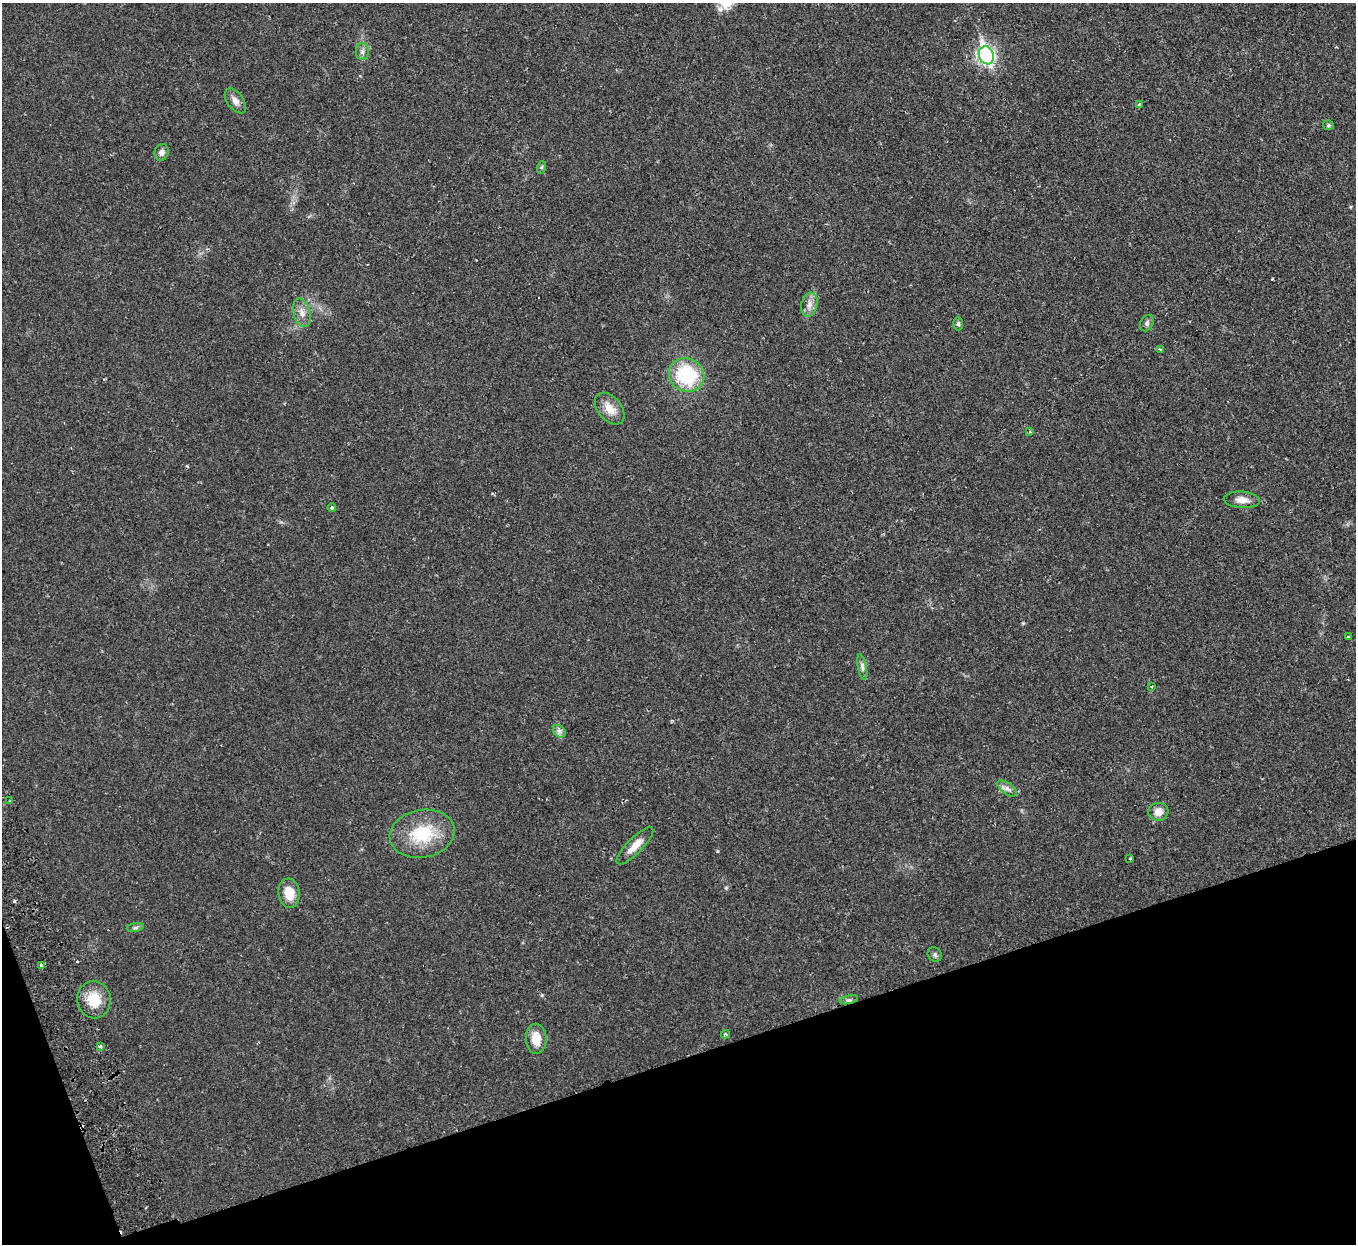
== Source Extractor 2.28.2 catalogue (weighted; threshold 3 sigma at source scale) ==
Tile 14 of 4 x 4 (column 2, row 4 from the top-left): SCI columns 1410-2763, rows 180-1421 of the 5528 x 5451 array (HDU 1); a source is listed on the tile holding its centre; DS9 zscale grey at full resolution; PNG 1358 x 1246 px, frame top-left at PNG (2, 3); each listed source drawn as its Kron ellipse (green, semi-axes under 4 px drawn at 4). Shown black and unused: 16% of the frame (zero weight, under 2 of 3 exposures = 3% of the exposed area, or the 3 px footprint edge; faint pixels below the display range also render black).
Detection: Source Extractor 2.28.2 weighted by HDU 2 'WHT'; one run over the whole footprint, this tile lists its part. Background 0.0237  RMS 0.0042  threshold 0.0188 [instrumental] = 3 sigma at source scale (4.5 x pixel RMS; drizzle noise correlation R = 1.50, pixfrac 1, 0.05/0.05 arcsec/px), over >= 5 px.
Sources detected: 38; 2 cosmic-ray / hot-pixel residue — neither listed nor drawn; the other 36 listed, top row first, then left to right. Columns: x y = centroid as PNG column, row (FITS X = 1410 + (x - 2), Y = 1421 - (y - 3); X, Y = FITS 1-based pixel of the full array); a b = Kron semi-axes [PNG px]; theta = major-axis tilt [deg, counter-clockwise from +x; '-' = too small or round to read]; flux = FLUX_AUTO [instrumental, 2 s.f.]
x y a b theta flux
362 51 8 6 89 1.3
986 55 9 7 -69 120
235 101 14 8 -54 2.5
1139 105 4 3 - 2.1
1328 125 5 5 - 0.65
162 152 8 7 - 1.8
542 167 6 4 71 0.57
809 304 12 8 78 2.6
302 313 14 8 -75 3
1147 323 9 6 60 1.3
958 324 7 5 -88 0.8
1160 349 4 3 - 0.43
687 375 18 16 -32 27
610 409 18 11 -51 5.4
1030 431 3 2 - 0.79
1242 500 18 8 -4 3.3
332 508 4 4 - 0.66
1348 637 3 3 - 0.5
862 667 13 4 -79 1.4
1151 686 3 3 - 0.87
559 731 7 5 -44 1.2
1007 788 11 5 -36 1.7
10 801 4 3 - 0.47
1158 812 10 9 - 3.5
422 834 33 24 10 19
635 846 25 7 46 4.9
1130 859 3 2 - 0.43
289 893 14 10 -83 6.5
135 927 9 4 9 0.81
935 955 7 6 - 0.92
42 965 4 3 - 3.6
94 1000 19 16 -80 9.1
849 1000 9 4 12 0.86
725 1034 4 3 - 0.77
536 1039 15 10 -87 6.4
100 1046 4 3 - 0.8
Overlapping masked pixels (flux is a lower limit): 1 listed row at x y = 42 965